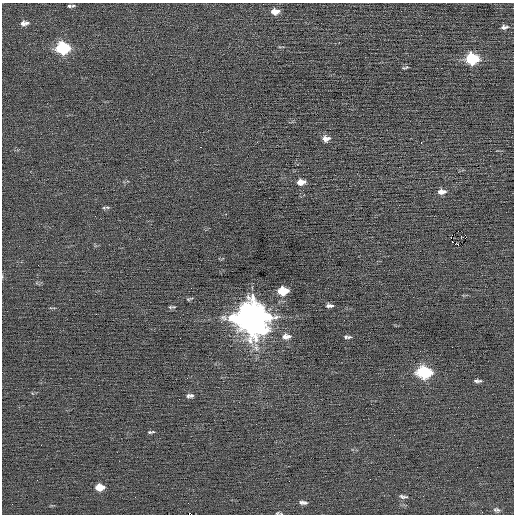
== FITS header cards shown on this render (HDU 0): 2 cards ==
NAXIS1  =                  512 / Axis length
NAXIS2  =                  512 / Axis length

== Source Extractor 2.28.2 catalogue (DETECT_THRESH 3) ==
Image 512 x 512 px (HDU 0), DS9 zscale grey, 1 PNG px = 1 image px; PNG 516 x 516 px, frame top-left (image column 1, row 512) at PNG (2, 3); no overlay
Background 0.0214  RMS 0.65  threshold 1.94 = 3 sigma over >= 5 px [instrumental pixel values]
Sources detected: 42; all 42 listed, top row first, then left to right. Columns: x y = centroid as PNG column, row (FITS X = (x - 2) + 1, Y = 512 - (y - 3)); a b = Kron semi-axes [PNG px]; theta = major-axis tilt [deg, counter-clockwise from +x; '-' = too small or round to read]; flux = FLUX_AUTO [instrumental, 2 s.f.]
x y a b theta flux
69 6 5 4 - 70
73 6 7 4 12 71
275 11 10 7 1 380
22 23 8 5 83 140
26 23 8 6 22 130
504 27 9 5 5 140
63 48 9 7 -1 4600
472 59 9 7 2 3400
405 67 8 4 14 65
326 139 9 7 4 260
421 143 3 2 - 48
200 147 2 2 - 70
301 182 10 6 6 330
442 192 10 6 4 290
107 207 9 3 -12 70
95 216 2 2 - 17
458 231 2 2 - 35
451 238 2 2 - 23
458 245 3 2 - 3200
191 288 2 2 - 19
283 291 8 6 4 1600
189 299 10 4 15 72
329 306 8 4 -2 140
170 307 9 5 23 77
251 317 14 12 -22 97000
288 336 8 6 -4 170
284 337 9 6 89 210
347 337 9 4 -3 100
424 372 10 7 -6 5200
477 381 10 4 -2 120
191 395 7 5 35 92
188 396 8 5 58 100
151 432 8 3 6 78
37 480 2 2 - 28
100 487 8 6 0 700
403 497 11 4 -7 120
301 502 7 5 -47 99
305 503 8 6 -17 120
496 510 9 6 -19 130
482 512 2 2 - 25
277 513 7 5 21 63
190 514 4 2 - 670
At the frame edge (FLAGS 8, measured only in part): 2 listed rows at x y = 277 513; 190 514